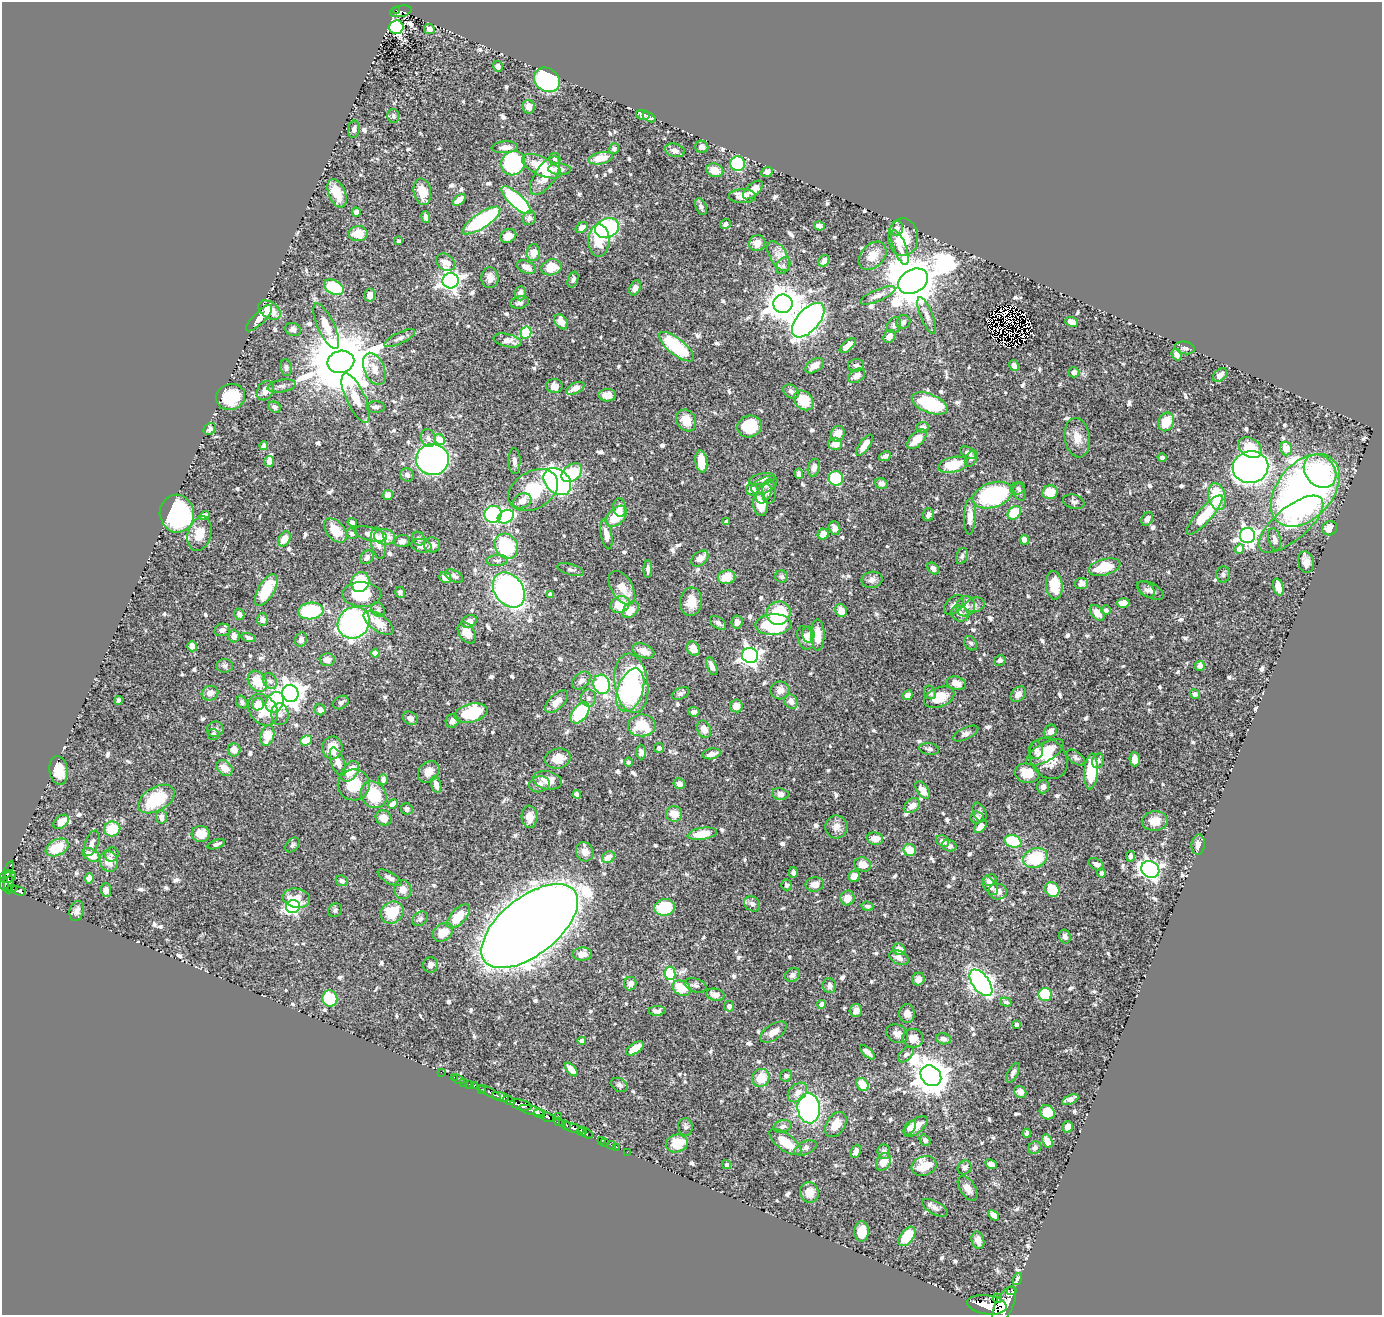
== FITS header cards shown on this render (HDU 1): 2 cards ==
NAXIS1  =                 1380
NAXIS2  =                 1313

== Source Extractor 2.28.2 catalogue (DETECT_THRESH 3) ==
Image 1380 x 1313 px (HDU 1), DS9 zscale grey, 1 PNG px = 1 image px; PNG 1384 x 1317 px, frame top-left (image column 1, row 1313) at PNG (2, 2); each listed source drawn as its Kron ellipse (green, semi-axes under 4 px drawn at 4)
Background 0.45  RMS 0.012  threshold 0.0359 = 3 sigma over >= 5 px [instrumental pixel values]
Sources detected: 781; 7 with non-positive FLUX_AUTO (blend fragments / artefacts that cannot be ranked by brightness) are neither listed nor drawn; of the other 774, the 500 brightest by FLUX_AUTO listed and drawn (274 fainter detections omitted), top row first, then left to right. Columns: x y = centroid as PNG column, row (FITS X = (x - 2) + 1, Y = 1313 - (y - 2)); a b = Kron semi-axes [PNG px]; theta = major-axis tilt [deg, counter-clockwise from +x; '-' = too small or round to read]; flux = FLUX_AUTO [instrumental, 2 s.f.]
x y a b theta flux
397 11 4 2 - 19
401 11 11 5 10 91
396 27 7 6 - 240
429 29 5 4 - 4.2
498 66 5 5 - 2.9
547 80 14 11 -38 110
529 107 7 6 - 6.1
643 115 7 5 -12 2.8
393 116 7 6 - 2.1
649 117 7 3 -29 2.5
354 129 8 6 84 2.9
505 147 13 6 4 6.1
702 147 6 6 - 3
614 149 5 5 - 2.5
675 150 10 6 -16 4.1
555 158 5 5 - 2.8
601 158 12 6 12 15
513 163 12 11 - 110
738 164 7 7 - 40
542 166 21 9 -25 27
560 169 11 5 -2 8.7
715 170 9 6 -17 10
767 172 6 5 - 3.3
545 176 22 10 55 13
753 190 12 6 42 8
422 192 13 8 -80 13
337 193 15 8 -67 17
742 196 14 7 0 9.2
459 200 7 4 41 7.7
516 200 19 6 -43 80
701 207 9 5 -69 2.2
356 212 4 4 - 4.5
426 217 6 3 -83 2.8
529 218 7 6 - 3.3
481 220 22 7 34 92
725 224 5 4 - 2.6
819 226 5 4 - 3.7
582 227 6 4 36 5.7
607 228 12 9 22 120
897 228 7 6 - 4.3
358 234 10 7 1 15
508 236 8 6 24 8.8
903 237 19 15 -89 22
399 241 4 4 - 2.3
599 241 16 10 89 18
757 243 8 7 - 7.5
900 247 18 6 -69 6.2
533 252 8 7 - 8.1
778 256 16 8 -60 7.1
872 256 16 11 47 10
824 261 6 5 - 4.7
445 262 10 7 -36 8
783 266 9 6 57 2.7
526 267 10 6 -22 7.5
551 267 10 8 16 17
490 278 10 8 -84 5.3
573 279 8 5 70 2.3
451 281 8 7 - 410
913 281 16 11 29 4300
334 287 11 7 -28 41
635 288 8 5 62 4.9
520 293 7 5 87 5.7
370 295 6 5 - 6.1
878 295 19 6 23 4.6
519 303 9 6 13 2.8
783 304 9 9 - 1400
269 310 12 8 -34 15
927 315 19 6 -68 5
259 318 17 6 45 7.3
808 320 21 11 48 520
561 322 8 6 -55 7.5
903 322 7 6 - 2.7
1071 322 6 4 -26 6.3
894 325 8 6 60 2.3
326 326 25 8 -65 12
293 330 8 6 -23 3.3
526 333 6 5 - 52
889 336 7 5 54 5.5
400 338 17 5 26 3.6
507 340 14 6 -13 5.9
848 346 10 5 41 7.2
676 347 21 8 -38 65
1185 348 10 6 -10 2.2
1176 355 6 4 -71 4.9
341 362 13 11 14 9100
856 365 8 6 3 2.5
1014 365 5 4 - 4.5
815 366 10 6 34 6.4
286 368 8 6 -80 2.7
374 369 17 10 -68 11
1074 372 5 5 - 4.6
1220 375 8 5 40 4.4
856 376 9 6 32 5.7
282 386 14 6 9 3.2
554 386 8 7 - 6.6
575 388 10 5 26 8.2
265 391 10 8 57 6.9
791 391 8 6 -33 3.2
607 395 9 6 0 7.5
231 397 15 13 22 27
356 398 27 9 -65 13
804 400 11 8 -46 21
930 403 19 9 -22 58
275 407 6 5 - 2.9
376 407 9 5 0 2.7
686 420 11 9 -60 12
1166 422 9 7 66 17
749 426 12 11 - 27
922 427 6 5 - 4.4
210 429 6 5 - 3
838 434 8 6 71 8.8
428 438 9 7 -66 3.1
1077 438 20 12 -82 10
439 439 6 5 - 15
917 439 12 6 46 14
835 444 7 6 - 8.2
865 445 12 5 56 9.1
264 446 4 4 - 3.6
1250 447 13 9 -35 22
1286 448 7 5 -75 14
968 453 8 5 -30 3.1
885 456 6 4 23 2.7
971 458 9 5 58 2.3
1162 458 4 3 - 2.2
432 459 16 15 - 320
269 461 5 4 - 8.6
514 461 13 6 -88 4.2
701 462 11 6 -82 18
953 465 15 7 13 26
1250 467 18 16 11 440
814 468 9 6 77 4.3
1320 471 18 14 -47 55
572 473 11 8 38 37
799 474 5 4 - 2.8
407 475 7 6 - 3
836 478 7 7 - 53
762 479 13 6 11 3.6
557 481 15 11 -43 220
882 484 6 5 - 3.9
764 485 14 7 24 4.4
1018 488 7 6 - 2.2
533 490 27 18 31 37
752 490 6 5 - 7.5
1305 490 42 27 49 510
769 492 12 7 87 4.1
1020 492 9 5 -72 2.5
1050 492 7 7 - 17
764 494 10 7 62 4.4
388 495 5 4 - 6.8
993 495 20 12 19 110
1217 497 14 8 -77 35
522 501 9 7 28 6.8
1074 502 11 7 -16 2.7
760 504 11 7 -82 20
620 507 9 6 -83 5.4
1014 513 7 5 45 29
177 514 19 17 -79 110
493 514 9 8 - 78
205 515 5 4 - 3.3
928 515 6 5 - 3.4
1205 515 25 7 48 35
616 516 13 8 44 22
970 516 18 6 88 7.8
506 517 8 6 29 98
1147 519 7 5 62 4
352 522 5 4 - 2.3
726 522 4 4 - 3
1291 524 40 16 40 29
835 528 7 5 -69 5.3
1330 528 8 7 - 7.9
336 530 14 9 -49 19
199 534 18 11 73 12
352 534 6 5 - 2.4
370 534 17 6 -14 7.1
606 534 15 5 -79 6.3
823 534 5 5 - 12
1247 535 7 7 - 280
385 537 10 8 -10 14
284 539 8 5 59 9.8
419 539 7 6 - 2.3
1275 539 11 6 -78 4.1
1024 540 5 4 - 7.9
402 541 8 6 2 4.2
378 543 16 7 -81 7.3
432 545 8 7 - 5.2
421 546 10 6 -15 5.9
506 546 13 11 -56 56
1240 549 4 4 - 8.5
962 556 8 5 67 2.1
367 557 8 6 45 2.9
700 559 10 6 39 6.4
497 560 11 5 3 2.7
1306 562 11 8 -75 7.4
1104 567 16 8 15 24
933 568 7 5 -47 3.8
648 569 9 4 88 2.7
571 570 13 5 -17 2.7
1223 574 8 7 - 2.1
454 576 9 5 -26 3.1
445 577 6 5 - 7.9
726 577 9 7 11 16
782 577 6 6 - 2.2
872 580 10 8 11 4.1
360 582 10 8 71 59
1081 583 6 5 - 3.3
1054 585 14 8 -86 20
1278 587 9 5 -71 8
622 588 18 10 -58 11
1146 589 10 6 -39 2.7
266 590 18 8 60 29
509 590 19 14 -54 220
1151 591 14 7 -28 3.8
400 592 6 4 -70 2.2
362 594 19 12 -2 37
550 594 4 3 - 2.3
691 602 14 11 84 12
1123 603 6 5 - 7.8
620 605 9 8 - 21
954 605 12 7 45 3.6
975 605 10 7 16 3.3
966 606 10 9 - 5.8
378 609 8 6 -59 2.2
631 610 9 6 49 11
841 610 7 5 -63 6.8
1106 610 5 5 - 2.1
311 611 13 8 4 81
778 613 12 11 - 41
1097 613 9 6 -47 9.3
239 614 6 5 - 3.1
960 614 9 7 -29 4.3
262 620 6 5 - 3.5
469 621 8 6 27 5.5
737 622 7 5 83 4.4
354 623 17 15 43 200
379 623 17 8 -35 14
718 623 9 5 -35 2.9
773 625 18 10 3 72
222 630 8 6 11 4
467 633 11 7 -56 10
808 634 8 6 89 4.2
818 635 15 7 -89 13
234 636 6 5 - 5.3
249 638 7 4 -13 2.4
805 638 12 8 -74 7.5
301 640 7 6 - 4.1
971 643 8 6 -57 2.1
192 646 5 4 - 5.8
693 649 8 6 -54 7.7
643 651 11 7 -21 7.9
375 653 4 4 - 9.9
750 655 8 7 - 340
327 660 8 6 -2 5.1
1000 660 6 5 - 2.3
225 666 8 6 5 2.2
712 666 9 5 -67 4.7
1200 666 5 4 - 4.2
257 681 11 8 -55 18
270 681 8 6 -58 2.8
581 681 11 7 42 4
631 683 30 16 -83 46
956 683 10 6 -16 6.7
602 684 10 8 -68 81
630 690 22 12 72 140
780 690 9 9 - 5.8
210 693 8 7 - 5.7
290 693 8 8 - 780
930 693 7 5 -59 2.7
681 694 9 5 21 2.5
1018 694 9 6 46 4.2
1195 694 5 4 - 2.2
908 695 5 4 - 5.8
939 697 16 9 23 16
588 698 8 7 - 3.4
118 701 4 3 - 2.4
791 701 8 6 -57 4.3
242 702 7 5 -55 2.5
275 702 11 8 59 51
557 702 14 7 44 8.9
341 703 8 6 31 2.2
258 704 6 6 - 12
736 706 6 6 - 7.3
263 710 17 13 -50 22
320 710 6 5 - 3.9
694 712 6 5 - 2.7
471 713 17 9 14 50
580 713 12 7 51 65
280 714 11 9 -83 4.2
410 718 8 6 -32 4.2
452 721 7 6 - 4.9
642 725 14 11 2 25
215 729 8 7 - 2.8
704 729 9 6 -66 6.6
1050 731 7 6 - 4.2
213 734 6 5 - 2.7
966 734 14 6 25 3.3
267 736 10 6 76 15
306 740 6 5 - 21
332 748 11 10 - 15
659 748 5 5 - 3
929 749 10 5 -9 2.5
234 750 6 6 - 6.1
1036 750 9 7 -89 2.9
641 752 7 5 90 3.8
1045 752 21 9 31 25
712 754 9 5 12 5.8
1076 758 10 6 -38 2.3
558 759 13 10 13 13
1048 759 22 17 -53 19
1135 759 7 5 -89 7
1098 761 7 5 65 2.2
338 762 15 6 -70 7.4
629 762 4 4 - 2.1
224 768 9 7 -40 10
59 770 14 9 -81 15
350 771 11 7 54 14
1091 771 18 7 86 35
429 772 12 9 47 7.9
1027 773 12 9 -12 14
383 780 5 5 - 3.1
548 780 14 9 -11 12
539 784 10 8 12 5.1
679 784 6 5 - 5.6
354 785 16 15 - 24
436 785 8 5 -72 5
1043 787 7 5 70 3
923 790 10 5 -54 7.9
577 794 4 4 - 3.4
780 794 8 6 -12 3.7
374 795 14 12 -52 35
156 799 20 12 30 45
393 804 5 4 - 7.4
912 806 9 6 38 6.2
407 809 6 5 - 3.1
980 812 10 6 -68 2.5
674 814 8 7 - 10
162 817 7 5 -84 5.4
529 817 11 8 -87 7.5
977 817 6 6 - 3
383 818 8 7 - 7.9
1155 821 13 9 4 9.3
61 822 8 6 38 9.3
836 827 11 11 - 6.2
980 827 7 5 50 6.6
112 829 8 7 - 28
201 834 9 8 - 14
702 834 15 6 9 18
875 839 8 6 -7 9.4
943 841 7 5 -31 4.8
1013 841 8 6 -17 42
92 843 13 6 70 4.5
216 844 9 4 19 2.3
292 845 8 6 47 2.3
1198 845 10 6 84 5.6
949 846 7 5 -20 3.9
57 847 12 7 27 21
910 850 6 6 - 15
585 852 10 8 -66 5.8
112 854 7 6 - 2.5
91 855 9 6 -29 13
1131 856 5 4 - 2.3
608 857 7 5 36 8
1035 858 12 9 21 39
109 861 11 9 -72 10
863 864 8 7 - 8.9
1096 864 8 5 -33 3.4
9 869 9 3 72 39
1150 869 9 8 - 300
793 872 5 4 - 3.1
1101 873 5 4 - 2.4
854 876 5 5 - 8.6
7 877 8 6 13 90
89 878 5 4 - 3.8
390 878 13 5 -30 4
990 880 7 5 27 3.2
342 881 6 5 - 2.8
4 883 7 4 -89 220
9 883 11 4 -88 170
815 884 9 7 9 6.4
787 885 5 5 - 2.3
990 886 10 6 -56 6.4
12 889 4 3 - 48
403 889 9 8 - 5.3
1052 889 8 6 -52 29
106 890 7 5 -89 3.3
18 891 7 3 -15 120
998 892 9 8 - 5.6
297 898 13 9 -11 10
848 898 7 7 - 9.6
752 904 9 7 -38 3.2
867 906 6 4 -6 2.1
293 907 7 6 - 160
665 907 10 8 11 31
335 910 7 6 - 2.2
77 911 10 7 72 4.6
392 913 12 10 35 28
459 916 15 7 48 17
420 919 8 6 38 2.5
530 926 57 29 38 3400
443 932 11 8 37 14
1065 936 7 6 - 3.2
899 949 6 5 - 5.5
582 954 10 6 3 6.6
899 958 10 6 -27 4.9
430 965 8 7 - 3.5
670 973 7 5 -80 53
792 975 8 6 32 2.8
918 979 6 6 - 4.5
981 983 15 8 -54 300
630 984 7 6 - 5.6
695 985 11 7 -20 2.7
829 986 7 6 - 3.4
682 988 9 7 -29 26
1045 994 7 6 - 31
715 995 9 6 -11 5.8
330 999 8 7 - 36
1006 1002 5 4 - 2.2
822 1004 4 4 - 6.8
729 1006 5 5 - 3.6
657 1011 8 5 2 3.5
856 1011 6 6 - 4.5
907 1013 9 8 - 6
1017 1025 4 4 - 3.2
774 1032 15 7 34 7.5
897 1034 11 9 -24 4.7
913 1038 10 9 - 8.4
943 1039 7 5 -12 3.8
582 1041 4 4 - 5.7
635 1048 10 5 35 13
867 1052 9 4 -43 3.5
906 1054 10 6 44 2.5
571 1069 8 4 -50 8.5
441 1072 2 2 - 4.2
1013 1073 11 5 63 2.6
786 1076 6 6 - 2.5
931 1076 11 9 -44 1900
454 1077 2 2 - 3.7
761 1078 9 8 - 17
459 1080 6 2 -18 6.6
464 1082 2 2 - 5
469 1084 2 2 - 4.5
863 1084 7 5 -55 14
619 1085 9 6 -29 2.6
474 1086 3 2 - 13
482 1089 3 3 - 31
490 1092 12 3 -30 100
797 1092 11 8 46 5.9
1020 1092 6 5 - 6.1
501 1097 9 4 -16 540
509 1100 6 3 -30 170
1070 1100 9 4 24 5
521 1105 11 5 -13 920
809 1108 15 11 -83 170
532 1110 13 4 -13 280
1047 1112 8 6 -31 14
539 1114 6 2 -27 150
558 1116 3 2 - 4.8
548 1117 6 3 -19 150
559 1122 3 3 - 45
562 1123 4 3 - 18
567 1125 3 2 - 60
836 1125 14 9 56 9
782 1126 9 6 16 3
685 1127 9 7 -83 2.2
916 1127 14 7 39 9.7
1068 1127 5 5 - 6.4
573 1128 12 3 -18 410
910 1128 8 5 55 4.1
581 1132 5 3 - 260
586 1133 8 4 -34 320
1027 1133 4 4 - 2.3
601 1140 4 2 - 18
925 1140 6 5 - 3.3
1047 1141 7 5 -64 7.8
605 1142 2 2 - 6.6
785 1142 19 8 -37 17
677 1143 11 8 16 17
612 1145 4 2 - 13
617 1147 2 2 - 5.1
805 1148 12 6 24 2.9
1035 1148 7 6 - 2.9
856 1151 7 5 66 4.2
627 1152 2 2 - 7.1
884 1152 7 6 - 2.9
883 1162 9 6 59 10
991 1164 6 4 -28 4.3
727 1165 4 4 - 2.3
924 1166 13 9 19 17
965 1167 7 6 - 2.4
968 1188 14 7 -57 6.4
809 1192 10 9 - 9.3
935 1208 14 6 -27 4
993 1215 6 4 -47 5.3
862 1231 10 7 -89 15
907 1236 11 6 53 22
978 1240 9 6 -77 6.1
1018 1279 6 4 74 4
1012 1291 5 3 - 96
997 1298 5 3 - 170
987 1305 20 9 -8 2000
1004 1305 20 9 65 2400
At the frame edge (FLAGS 8, measured only in part): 1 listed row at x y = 1004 1305
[274 fainter detections neither listed nor drawn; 7 non-positive-flux detections neither listed nor drawn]